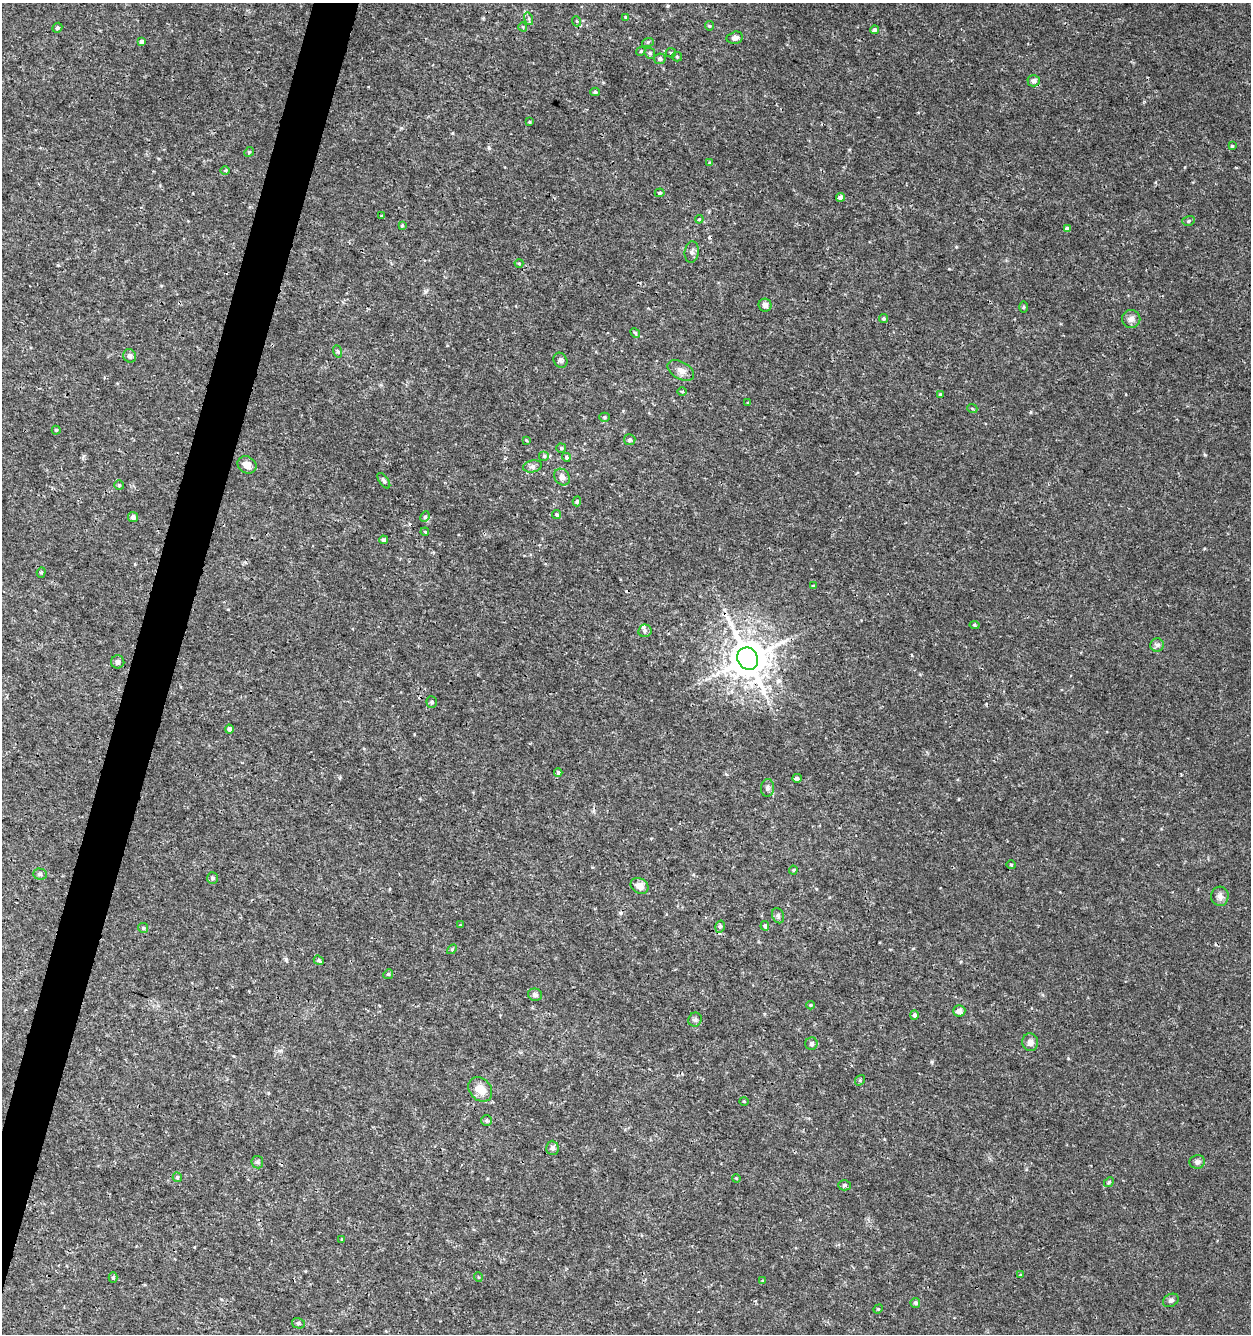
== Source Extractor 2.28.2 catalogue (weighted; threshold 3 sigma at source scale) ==
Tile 7 of 4 x 4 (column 3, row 2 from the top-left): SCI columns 2782-4030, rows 2664-3995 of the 5498 x 5337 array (HDU 1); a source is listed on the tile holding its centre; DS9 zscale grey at full resolution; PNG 1253 x 1336 px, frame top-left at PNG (2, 3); each listed source drawn as its Kron ellipse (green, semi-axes under 4 px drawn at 4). Shown black and unused: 3% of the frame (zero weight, under 3 of 4 exposures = <1% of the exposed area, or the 3 px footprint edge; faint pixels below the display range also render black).
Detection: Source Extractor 2.28.2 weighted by HDU 2 'WHT'; one run over the whole footprint, this tile lists its part. Background 9.85e-04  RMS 8.9e-04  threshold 0.00399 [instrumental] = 3 sigma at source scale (4.5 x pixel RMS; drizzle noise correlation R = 1.50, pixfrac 1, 0.0396/0.0396 arcsec/px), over >= 5 px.
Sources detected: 119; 3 cosmic-ray / hot-pixel residue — neither listed nor drawn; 1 inside a brighter listed object's ellipse — not listed separately; the other 115 listed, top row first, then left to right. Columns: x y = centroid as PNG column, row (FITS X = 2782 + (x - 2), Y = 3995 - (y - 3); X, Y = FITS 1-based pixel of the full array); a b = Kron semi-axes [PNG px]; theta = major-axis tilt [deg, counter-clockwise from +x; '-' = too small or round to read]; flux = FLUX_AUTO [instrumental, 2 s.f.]
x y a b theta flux
626 17 4 3 - 0.098
529 19 6 4 -73 0.15
576 21 5 3 - 0.091
709 26 4 4 - 0.1
523 27 4 3 - 0.075
57 28 5 4 - 0.17
874 30 4 4 - 0.22
735 38 8 6 13 0.43
142 41 4 3 - 0.26
648 42 6 4 18 0.11
641 51 4 3 - 0.09
650 53 6 5 - 0.15
671 53 5 4 - 0.13
677 57 5 4 - 0.11
660 59 6 5 - 0.22
1034 81 6 5 - 0.41
595 92 4 3 - 0.14
529 122 3 3 - 0.093
1232 146 4 4 - 0.13
249 152 5 4 - 0.098
710 163 4 4 - 0.14
225 171 5 3 - 0.097
660 193 5 4 - 0.13
840 197 4 4 - 0.37
382 216 3 2 - 0.083
699 219 4 4 - 0.095
1188 221 6 5 - 0.16
402 226 4 3 - 0.1
1067 229 4 4 - 0.35
692 252 11 7 84 0.32
519 263 4 4 - 0.093
765 305 6 6 - 0.36
1024 307 6 4 90 0.1
883 319 4 4 - 0.14
1131 319 9 9 - 0.43
635 333 5 4 - 0.12
337 351 6 4 -70 0.12
130 356 7 6 - 0.32
561 360 8 6 -59 0.25
681 370 14 8 -29 0.59
682 391 4 3 - 0.083
940 394 3 3 - 0.078
748 403 3 3 - 0.071
972 408 5 3 - 0.089
604 417 5 4 - 0.13
56 430 4 4 - 0.11
526 440 4 3 - 0.083
630 440 6 5 - 0.17
561 448 5 4 - 0.16
544 456 5 5 - 0.15
566 457 4 4 - 0.15
247 465 10 8 -30 0.61
532 466 9 6 10 0.29
562 477 9 7 -52 0.39
384 481 9 4 -55 0.22
119 485 5 5 - 0.12
577 501 5 4 - 0.14
557 515 5 4 - 0.16
133 517 5 5 - 0.28
425 517 5 4 - 0.14
425 532 4 3 - 0.081
383 540 4 4 - 0.18
41 572 5 4 - 0.12
813 586 4 4 - 0.081
975 625 5 4 - 0.15
645 631 7 6 - 0.25
1157 645 7 7 - 0.25
748 659 11 10 - 250
118 662 6 6 - 0.32
432 702 5 5 - 0.19
229 729 4 4 - 0.27
558 773 4 4 - 0.48
797 778 5 4 - 0.19
767 788 9 6 85 0.27
1011 865 4 4 - 0.096
793 870 4 4 - 0.094
40 874 7 5 -1 0.18
212 878 6 5 - 0.21
640 886 9 7 -32 0.73
1220 896 9 8 - 0.42
778 916 8 5 -70 0.2
460 925 4 4 - 0.069
720 926 6 4 74 0.15
765 926 5 4 - 0.17
143 928 5 5 - 0.12
452 949 6 3 45 0.1
319 960 5 4 - 0.16
388 974 5 4 - 0.12
535 995 7 6 - 0.25
811 1005 4 4 - 0.099
959 1011 6 5 - 0.47
914 1015 5 4 - 0.25
695 1020 7 6 - 0.2
1030 1042 9 8 - 0.42
811 1044 6 6 - 0.21
860 1080 6 4 49 0.11
480 1089 13 10 -47 1.2
744 1101 5 3 - 0.072
487 1121 5 5 - 0.14
552 1148 7 6 - 0.31
257 1162 6 6 - 0.19
1197 1162 8 6 14 0.33
177 1177 5 4 - 0.2
736 1178 4 3 - 0.073
1109 1182 5 4 - 0.12
844 1185 6 5 - 0.16
342 1239 4 3 - 0.091
1020 1275 4 3 - 0.081
478 1277 5 3 - 0.073
113 1278 5 4 - 0.14
763 1281 4 4 - 0.099
1171 1300 8 6 30 0.24
915 1303 5 5 - 0.2
878 1309 5 4 - 0.089
298 1323 6 5 - 0.17
Overlapping masked pixels (flux is a lower limit): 1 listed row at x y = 748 659
Unlisted compact peaks at least as high as the median listed source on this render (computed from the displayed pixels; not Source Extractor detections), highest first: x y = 1205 455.